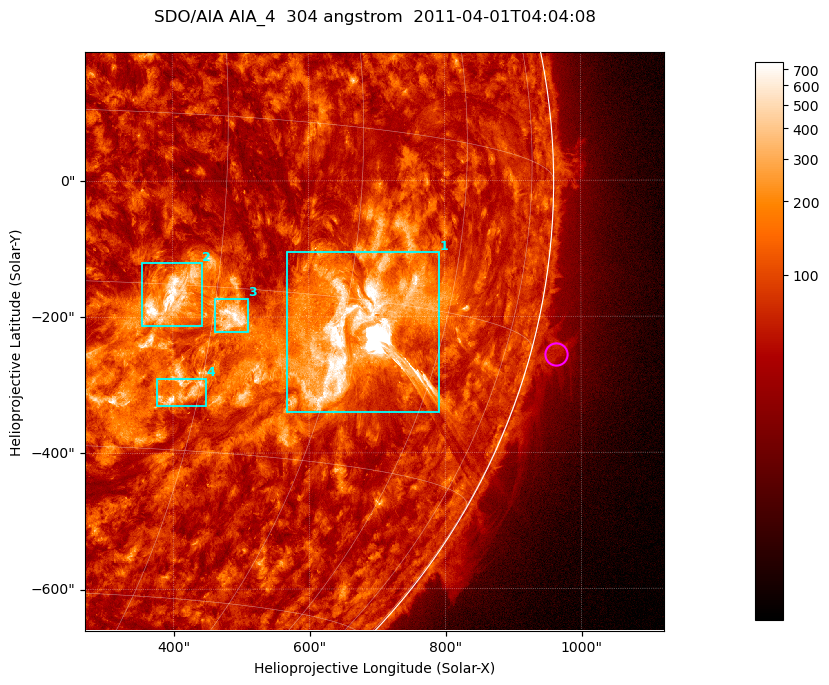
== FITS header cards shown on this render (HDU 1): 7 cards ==
TELESCOP= 'SDO/AIA '           / For AIA: SDO/AIA
INSTRUME= 'AIA_4   '           / For AIA: AIA_ATA1, AIA_ATA2, AIA_ATA3 or AIA_AT
WAVELNTH=                  304 / [angstrom] Wavelength
WAVEUNIT= 'angstrom'           / Wavelength unit: angstrom
DATE-OBS= '2011-04-01T04:04:08.123' / [ISO] Date when observation started; ISO 8
CTYPE1  = 'HPLN-TAN'           / CTYPE1; Typically HPLN
CTYPE2  = 'HPLT-TAN'           / CTYPE2; Typically HPLT

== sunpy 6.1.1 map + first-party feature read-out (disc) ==
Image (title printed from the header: SDO/AIA AIA_4  304 angstrom  2011-04-01T04:04:08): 1418 x 1418 px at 0.6 arcsec/px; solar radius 960 arcsec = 1600 px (partial field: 18% of the solar disc is inside the frame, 73% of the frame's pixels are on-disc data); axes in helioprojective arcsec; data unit not stated in the header (colour bar unlabelled)
Orientation: roll -0.132 deg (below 1 deg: not rotated)
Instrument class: DISC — disc imager (sunpy class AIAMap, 304 A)
Bright regions (active regions / flare kernels): reference = the on-disc median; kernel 11 px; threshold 5 sigma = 174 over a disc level ~72.4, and >= 1.15x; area >= 2010 px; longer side >= 17 px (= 10 arcsec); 4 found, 4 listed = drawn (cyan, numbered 1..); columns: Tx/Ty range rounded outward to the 2 arcsec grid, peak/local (2 s.f.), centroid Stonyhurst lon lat
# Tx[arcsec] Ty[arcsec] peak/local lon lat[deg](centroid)
1 566..792 -340..-104 175 +48 -18
2 354..444 -214..-120 13 +26 -16
3 460..510 -224..-172 10 +32 -18
4 376..450 -332..-290 9.1 +28 -25
Off-limb structures (1.02-1.3 R_sun): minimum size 400 px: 5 found; the strongest spans PA ~255..260 deg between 1.02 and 1.08 R_sun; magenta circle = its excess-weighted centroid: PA ~255 deg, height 1.04 R_sun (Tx ~964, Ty ~-256 arcsec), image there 2.3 x the reference